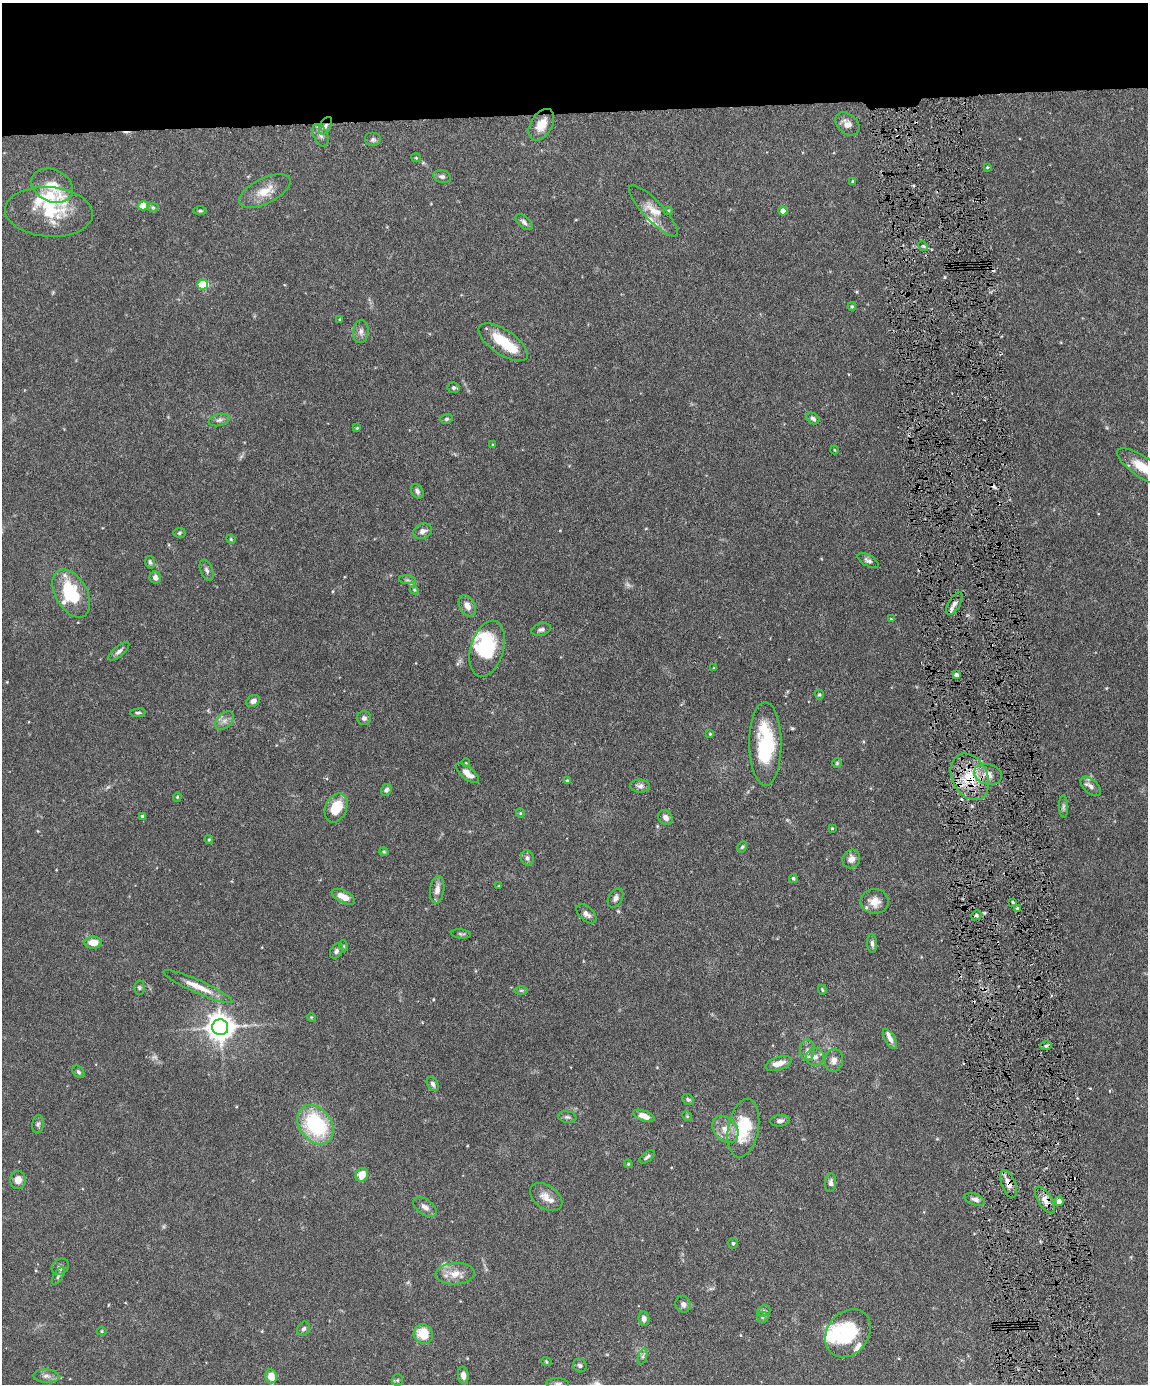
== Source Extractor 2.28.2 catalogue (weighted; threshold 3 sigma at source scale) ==
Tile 2 of 4 x 3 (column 2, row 1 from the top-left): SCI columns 1148-2293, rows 3003-4384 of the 4586 x 4516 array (HDU 1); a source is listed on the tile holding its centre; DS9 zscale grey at full resolution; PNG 1150 x 1386 px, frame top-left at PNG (2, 3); each listed source drawn as its Kron ellipse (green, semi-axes under 4 px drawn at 4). Shown black and unused: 8% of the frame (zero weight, under 4 of 8 exposures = <1% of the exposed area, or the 3 px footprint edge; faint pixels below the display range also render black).
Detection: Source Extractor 2.28.2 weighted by HDU 2 'WHT'; one run over the whole footprint, this tile lists its part. Background 0.0981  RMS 0.0031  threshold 0.0127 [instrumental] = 3 sigma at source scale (4.09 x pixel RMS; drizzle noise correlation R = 1.36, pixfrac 0.8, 0.05/0.05 arcsec/px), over >= 5 px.
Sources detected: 171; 3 too faint to see at this stretch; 2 inside a brighter object's white glare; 6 cosmic-ray / hot-pixel residue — neither listed nor drawn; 11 inside a brighter listed object's ellipse — not listed separately; the other 149 listed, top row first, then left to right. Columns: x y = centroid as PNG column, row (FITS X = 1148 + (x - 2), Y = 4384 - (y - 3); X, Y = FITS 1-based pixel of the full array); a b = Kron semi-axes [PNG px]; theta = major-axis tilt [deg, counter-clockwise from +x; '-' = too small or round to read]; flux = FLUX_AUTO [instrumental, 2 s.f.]
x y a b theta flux
847 124 13 9 -40 2
541 125 17 10 59 3.8
325 126 9 5 62 0.92
320 135 12 7 -66 1.3
373 139 8 7 - 0.75
416 158 5 4 - 0.29
987 167 3 3 - 0.31
442 176 9 6 -16 0.89
853 181 4 3 - 0.29
52 186 21 16 -25 4.8
265 191 28 12 26 5.2
143 206 5 5 - 5.7
153 207 6 4 -1 0.43
200 211 7 4 0 0.4
653 211 34 9 -47 4.2
668 211 4 4 - 0.34
783 211 4 4 - 2.1
49 212 44 25 -4 13
524 222 10 5 -43 0.99
923 246 5 4 - 0.44
203 284 5 5 - 13
852 306 4 3 - 0.38
340 319 3 3 - 0.31
361 331 12 7 85 1.3
503 342 28 12 -34 8.5
454 388 6 5 - 0.58
813 418 7 5 -35 0.93
446 419 6 5 - 0.49
219 420 10 6 15 1
357 428 4 3 - 0.29
493 445 4 3 - 0.29
834 450 4 3 - 0.22
1143 467 30 10 -34 6.6
417 491 8 5 -62 0.83
422 531 10 7 22 1.5
179 533 6 5 - 0.44
231 539 5 4 - 0.3
868 561 11 5 -29 0.89
150 562 6 4 -74 0.56
207 570 11 6 -67 0.93
155 578 6 6 - 1.2
407 580 8 3 -5 0.49
414 590 4 4 - 0.28
71 594 26 15 -60 16
954 604 12 6 60 1.4
467 606 11 7 -61 2.1
891 619 4 2 - 0.22
541 629 10 6 16 0.86
487 649 29 16 73 12
119 651 13 5 40 1
714 668 3 3 - 0.21
956 675 4 3 - 0.96
819 695 5 4 - 0.36
253 701 7 5 27 1.3
138 713 7 4 4 0.5
364 718 7 7 - 0.92
224 721 11 7 45 1.5
710 734 4 3 - 0.25
765 744 42 16 -90 20
466 763 4 3 - 0.2
837 763 5 5 - 0.37
467 773 14 6 -39 2.5
988 774 14 10 -16 3.3
970 777 24 17 -62 11
567 781 3 3 - 0.36
640 786 10 6 -3 1.1
1091 786 12 7 -42 1.5
386 790 6 5 - 0.74
177 797 4 4 - 0.29
1063 807 11 4 -88 0.67
336 808 15 10 66 8
520 813 4 4 - 0.3
142 816 4 4 - 0.31
665 817 8 6 -49 1.3
832 828 3 2 - 0.27
209 839 4 4 - 0.3
742 847 6 4 61 0.49
384 852 4 4 - 0.33
527 858 8 6 -74 0.89
851 859 9 8 - 2.1
793 878 4 4 - 0.49
499 886 3 3 - 0.24
437 890 14 7 82 2.1
343 897 13 6 -27 3.2
615 898 10 6 60 1.1
875 901 14 12 -1 3.3
1013 902 3 3 - 0.37
1017 908 4 3 - 0.45
586 914 12 7 -42 1.3
976 915 5 4 - 0.5
461 934 10 4 -6 0.57
93 943 8 6 1 3.6
872 943 9 5 -86 0.8
344 946 5 3 - 0.25
336 951 8 6 58 0.82
198 987 37 6 -24 4.6
139 988 7 5 -89 0.47
521 990 7 4 0 0.48
822 990 5 3 - 0.32
311 1017 4 3 - 0.25
220 1027 8 8 - 350
890 1039 11 5 -60 1.6
1046 1046 6 3 3 0.43
807 1050 10 7 89 1.3
815 1057 9 9 - 1.7
834 1060 11 9 82 1.8
779 1064 13 6 16 2.8
78 1072 7 5 -49 0.54
433 1084 8 5 -59 0.92
688 1099 6 5 - 0.53
644 1116 11 5 -20 2.6
687 1116 5 4 - 0.34
567 1117 9 5 -9 0.68
780 1121 9 5 5 0.88
38 1124 9 6 83 0.67
315 1125 22 15 -53 25
743 1128 30 15 79 13
725 1129 15 11 -48 3.5
647 1157 9 5 41 0.67
628 1164 4 3 - 0.29
362 1175 7 6 - 4.4
18 1180 9 8 - 2.2
831 1183 9 5 84 0.98
1009 1184 14 7 -69 2.4
546 1197 18 11 -35 2.9
975 1199 11 5 -19 1.1
1045 1200 15 7 -59 2.2
1059 1201 5 4 - 2.3
425 1207 13 7 -37 1.5
733 1243 5 4 - 0.46
60 1267 9 7 40 0.82
455 1274 19 10 4 3.8
58 1276 10 4 59 0.67
683 1304 8 7 - 1.2
764 1311 7 5 20 0.59
762 1317 6 5 - 0.55
644 1319 7 5 -82 1.1
304 1329 7 6 - 0.86
102 1331 5 4 - 0.36
848 1333 26 20 52 16
423 1334 10 9 - 6.4
643 1357 8 4 71 0.56
546 1361 5 3 - 0.26
580 1365 7 6 - 0.67
463 1375 8 5 -85 1.3
46 1376 13 6 -4 1.3
271 1376 7 6 - 3.6
397 1380 6 5 - 0.43
558 1384 11 5 -3 0.85
Overlapping masked pixels (flux is a lower limit): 4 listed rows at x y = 325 126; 970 777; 1009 1184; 1045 1200
Isophote crosses this tile's border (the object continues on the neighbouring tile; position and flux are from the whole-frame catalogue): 2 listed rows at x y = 1143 467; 558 1384